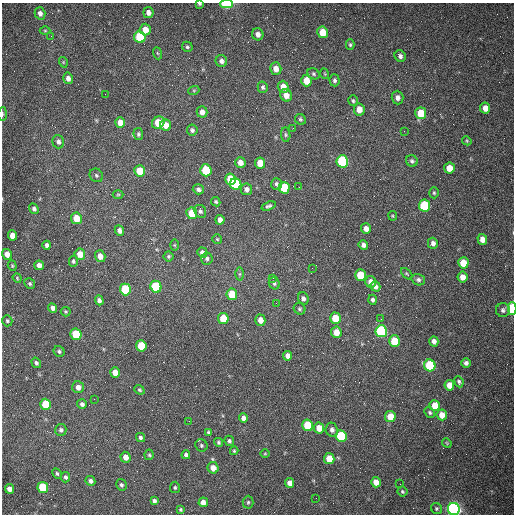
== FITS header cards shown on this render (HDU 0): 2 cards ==
NAXIS1  =                  512 /fastest changing axis
NAXIS2  =                  512 /next to fastest changing axis

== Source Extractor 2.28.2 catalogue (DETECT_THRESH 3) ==
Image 512 x 512 px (HDU 0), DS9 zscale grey, 1 PNG px = 1 image px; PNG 516 x 516 px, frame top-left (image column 1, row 512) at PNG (2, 3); each listed source drawn as its Kron ellipse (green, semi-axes under 4 px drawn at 4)
Background 1480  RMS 22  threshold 66.3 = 3 sigma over >= 5 px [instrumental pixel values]
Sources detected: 180; all 180 listed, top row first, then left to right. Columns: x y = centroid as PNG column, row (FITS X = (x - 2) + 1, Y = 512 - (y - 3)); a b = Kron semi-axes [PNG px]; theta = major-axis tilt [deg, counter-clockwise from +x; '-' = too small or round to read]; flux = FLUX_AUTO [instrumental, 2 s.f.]
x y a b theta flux
199 4 4 3 - 2000
227 4 6 3 -1 130000
148 12 5 5 - 6000
40 13 6 5 - 5900
145 30 6 5 - 15000
45 31 5 3 - 1500
322 32 6 5 - 32000
258 34 6 5 - 6900
51 36 3 2 - 1500
140 37 6 5 - 90000
350 45 5 4 - 2300
187 47 5 5 - 2500
157 53 6 4 -70 1800
400 56 6 5 - 4700
221 61 6 5 - 5300
63 62 5 3 - 1300
276 69 6 5 - 12000
314 74 6 5 - 2700
325 74 5 3 - 1400
68 78 6 5 - 6900
334 80 6 5 - 3400
306 81 6 5 - 22000
263 87 6 5 - 3100
283 87 6 5 - 14000
194 90 5 3 - 1700
105 94 2 2 - 560
286 95 6 5 - 11000
397 98 7 6 - 6200
353 101 5 5 - 2400
485 108 5 5 - 12000
359 109 6 5 - 13000
202 112 5 5 - 8700
421 113 6 5 - 39000
2 114 7 3 86 2500
300 119 6 5 - 2400
120 122 5 5 - 13000
158 123 7 5 37 36000
166 125 5 5 - 15000
293 128 2 2 - 770
192 130 5 5 - 3500
404 131 2 2 - 650
138 134 6 5 - 2800
286 135 7 4 -84 2600
467 141 5 3 - 1600
58 142 7 5 -73 4900
342 161 6 5 - 150000
412 161 6 5 - 3300
240 162 5 5 - 11000
260 163 5 5 - 22000
449 168 5 5 - 20000
206 170 6 5 - 65000
140 171 6 5 - 33000
96 175 7 6 - 2900
231 179 5 5 - 43000
236 184 6 5 - 110000
276 184 6 5 - 3300
299 187 2 2 - 920
284 188 6 5 - 50000
198 189 6 5 - 4100
246 189 6 5 - 6000
434 193 5 4 - 2000
118 194 5 3 - 1500
216 202 5 4 - 2100
269 206 7 4 20 3300
424 206 6 5 - 110000
34 209 5 4 - 3600
200 211 7 5 -63 3500
192 213 6 5 - 33000
393 216 5 4 - 1600
76 218 6 5 - 23000
220 220 5 4 - 8700
366 229 5 5 - 8400
119 230 5 4 - 5700
12 235 5 4 - 13000
217 239 5 5 - 1900
482 239 5 5 - 11000
433 243 5 5 - 5600
47 245 4 4 - 4200
174 245 5 3 - 1400
363 245 5 4 - 5100
202 252 5 5 - 5900
7 254 5 5 - 9800
80 254 6 5 - 16000
100 256 6 5 - 11000
168 256 5 5 - 2400
207 258 6 6 - 3400
73 261 5 4 - 2800
463 263 5 5 - 26000
39 265 5 4 - 8600
12 266 5 4 - 1800
312 268 2 2 - 740
240 274 6 4 89 2100
407 274 7 3 -45 1700
361 275 6 5 - 42000
462 277 5 5 - 11000
17 278 5 4 - 1500
273 278 3 3 - 720
418 280 7 5 -18 3800
370 282 6 5 - 11000
274 283 6 5 - 3100
30 284 5 5 - 2700
375 286 5 4 - 5000
156 287 6 5 - 98000
125 289 6 5 - 84000
232 294 6 5 - 37000
303 298 6 5 - 4700
99 300 5 4 - 4600
373 300 5 4 - 3600
276 303 3 2 - 1400
53 308 5 4 - 5200
300 309 6 5 - 2500
512 309 6 3 89 160000
503 310 7 7 - 4400
66 312 5 4 - 2100
223 318 5 5 - 31000
335 318 6 5 - 40000
381 319 2 2 - 870
260 320 6 5 - 11000
7 321 6 5 - 2500
381 331 6 5 - 200000
336 332 6 5 - 16000
76 334 6 5 - 65000
394 341 6 5 - 49000
434 341 5 4 - 6100
141 346 5 5 - 55000
59 351 6 5 - 3000
288 356 5 4 - 7500
36 363 5 4 - 3400
466 363 5 5 - 4500
430 365 6 5 - 110000
115 373 5 5 - 17000
459 382 6 4 -66 2900
449 385 5 5 - 15000
78 387 6 6 - 7900
139 390 5 4 - 2000
94 399 2 2 - 690
46 404 5 5 - 48000
82 404 5 5 - 3900
435 406 5 5 - 26000
430 412 6 4 -47 2500
442 415 5 5 - 16000
390 416 5 5 - 22000
243 418 5 4 - 6100
189 421 2 2 - 730
307 425 6 5 - 50000
319 428 5 5 - 16000
61 430 6 5 - 3500
332 430 7 6 - 4800
208 432 3 3 - 1900
341 436 6 5 - 99000
140 437 5 4 - 3300
229 441 5 4 - 3100
218 442 5 4 - 2400
447 443 5 4 - 1500
201 445 6 6 - 2700
234 451 4 3 - 1800
265 454 5 3 - 1300
149 455 5 4 - 2100
186 455 4 4 - 3600
125 457 5 5 - 10000
329 459 5 5 - 27000
213 468 6 5 - 13000
57 473 5 4 - 2200
65 477 5 4 - 3300
90 481 5 4 - 4400
376 482 5 4 - 13000
290 483 5 4 - 8400
400 484 2 2 - 630
121 485 6 5 - 3000
43 487 5 5 - 75000
175 487 6 5 - 2200
9 489 5 4 - 9000
402 492 5 5 - 2200
316 498 2 2 - 3400
154 501 4 4 - 3800
203 502 5 4 - 8000
248 502 6 5 - 2400
436 508 6 5 - 2300
180 509 4 4 - 1900
454 509 6 6 - 710000
At the frame edge (FLAGS 8, measured only in part): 5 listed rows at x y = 199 4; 227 4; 2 114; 512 309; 454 509